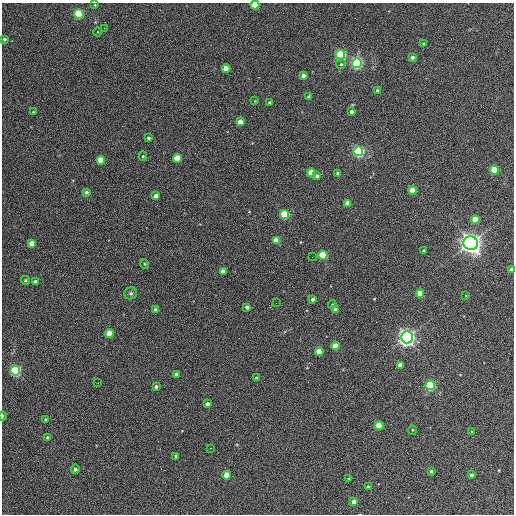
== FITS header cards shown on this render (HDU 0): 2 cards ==
NAXIS1  =                  512 / Axis length
NAXIS2  =                  512 / Axis length

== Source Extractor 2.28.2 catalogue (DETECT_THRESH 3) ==
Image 512 x 512 px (HDU 0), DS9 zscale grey, 1 PNG px = 1 image px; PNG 516 x 516 px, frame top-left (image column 1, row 512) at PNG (2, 3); each listed source drawn as its Kron ellipse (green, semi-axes under 4 px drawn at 4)
Background 348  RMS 20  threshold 61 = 3 sigma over >= 5 px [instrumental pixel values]
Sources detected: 82; all 82 listed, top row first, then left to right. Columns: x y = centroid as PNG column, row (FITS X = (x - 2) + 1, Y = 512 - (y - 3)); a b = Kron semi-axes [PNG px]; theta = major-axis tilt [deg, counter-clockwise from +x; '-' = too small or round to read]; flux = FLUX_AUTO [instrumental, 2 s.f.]
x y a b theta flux
95 5 3 3 - 1.2e+03
255 5 4 4 - 4.9e+04
79 14 4 4 - 1.3e+05
104 28 2 2 - 5.8e+02
98 32 4 3 - 1.0e+03
4 39 3 3 - 2.7e+03
423 43 3 3 - 1.3e+03
340 55 5 4 - 2.4e+05
412 57 4 3 - 4.3e+03
357 63 5 5 - 3.1e+05
341 64 5 5 - 2.3e+03
226 69 4 4 - 2.6e+04
303 75 4 4 - 6.4e+03
378 91 4 3 - 3.5e+03
309 97 4 3 - 4.9e+03
255 101 3 3 - 1.0e+03
269 102 3 3 - 2.0e+03
352 111 3 3 - 4.3e+03
33 112 3 2 - 1.3e+03
240 122 4 4 - 1.7e+04
148 138 3 3 - 2.8e+03
358 151 5 5 - 2.8e+05
143 156 4 4 - 1.6e+03
177 158 4 4 - 3.3e+04
101 160 4 4 - 3.9e+04
494 170 4 4 - 6.3e+04
311 173 4 4 - 5.3e+04
338 173 4 3 - 3.9e+03
317 176 4 4 - 3.0e+03
412 190 4 4 - 3.2e+04
86 192 4 3 - 4.0e+03
156 196 4 4 - 7.9e+03
348 203 4 4 - 2.3e+04
285 215 4 4 - 1.1e+05
475 220 4 4 - 4.1e+04
276 241 4 4 - 2.0e+04
32 243 4 4 - 1.8e+04
471 243 7 6 - 1.2e+06
424 251 3 3 - 3.1e+03
323 255 4 4 - 9.4e+04
312 257 2 2 - 6.8e+02
145 264 5 3 - 1.3e+03
512 270 4 3 - 8.0e+03
223 271 4 4 - 1.3e+04
25 280 4 4 - 2.0e+03
35 282 4 4 - 5.9e+03
131 293 6 6 - 2.9e+03
420 294 4 4 - 2.7e+04
466 295 3 2 - 7.3e+02
313 299 4 4 - 4.2e+03
276 303 2 2 - 5.8e+02
332 304 4 4 - 1.7e+03
247 307 4 4 - 5.6e+03
155 309 3 3 - 2.7e+03
335 309 4 4 - 5.5e+03
109 333 4 4 - 3.9e+04
407 337 6 6 - 7.8e+05
335 346 4 4 - 2.9e+04
319 352 4 4 - 3.7e+04
400 365 4 4 - 9.5e+03
15 371 5 5 - 2.4e+05
176 374 4 4 - 4.8e+03
256 378 3 3 - 1.9e+03
98 383 2 2 - 7.4e+02
430 385 4 4 - 1.7e+05
156 387 3 3 - 4.0e+03
207 404 4 3 - 5.1e+03
2 416 4 2 - 2.5e+03
45 419 3 3 - 1.7e+03
379 426 4 4 - 4.2e+04
412 430 5 3 - 1.2e+03
472 432 3 3 - 1.2e+03
47 438 3 3 - 1.8e+03
210 448 3 2 - 3.5e+03
176 456 4 3 - 3.4e+03
75 469 4 4 - 3.7e+03
431 471 3 3 - 2.5e+03
227 475 4 4 - 2.5e+04
471 475 3 3 - 3.3e+03
349 478 3 3 - 1.3e+03
368 487 4 3 - 3.2e+03
354 502 4 4 - 1.3e+04
At the frame edge (FLAGS 8, measured only in part): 3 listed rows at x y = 255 5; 512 270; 2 416